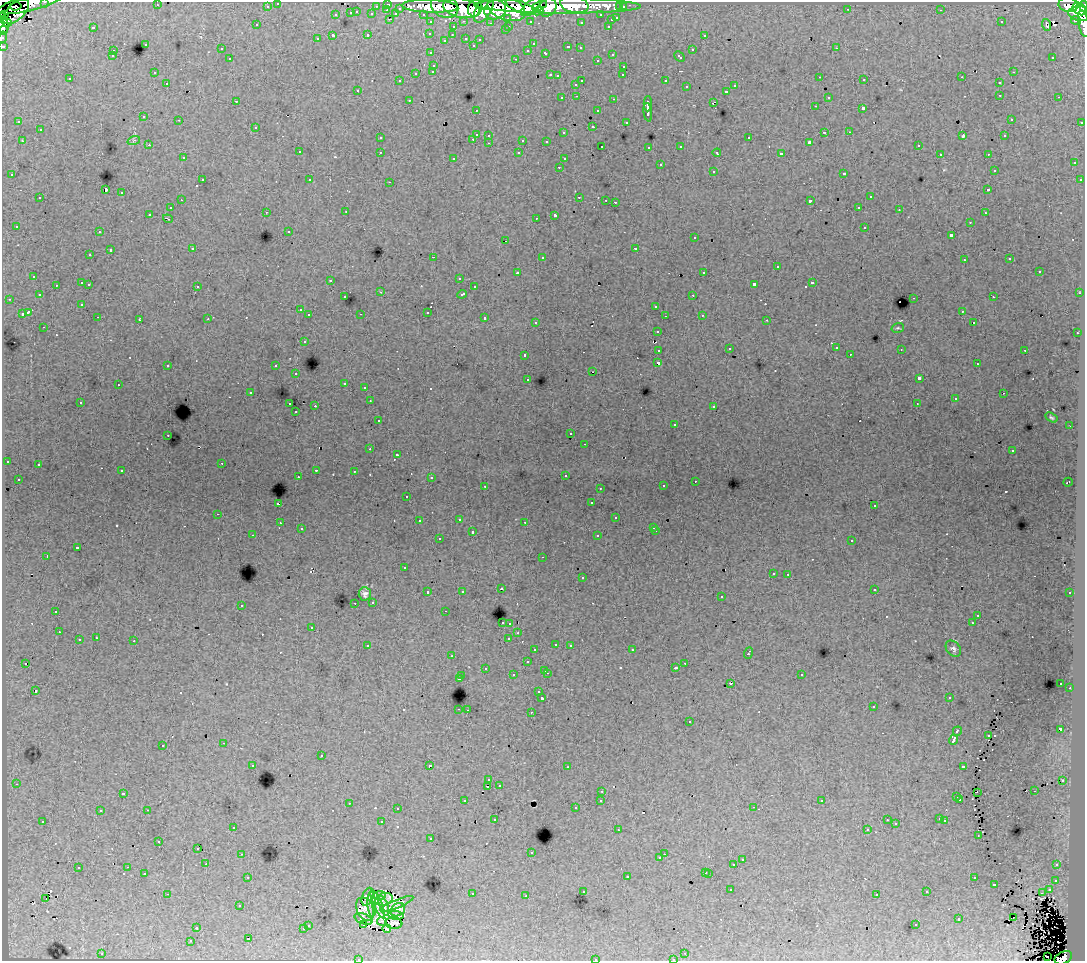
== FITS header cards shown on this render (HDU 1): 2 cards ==
NAXIS1  =                 1083
NAXIS2  =                  959

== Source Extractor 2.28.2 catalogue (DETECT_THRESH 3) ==
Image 1083 x 959 px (HDU 1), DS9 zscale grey, 1 PNG px = 1 image px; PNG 1087 x 963 px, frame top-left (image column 1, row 959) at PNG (2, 2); each listed source drawn as its Kron ellipse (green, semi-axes under 4 px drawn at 4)
Background 154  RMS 1.3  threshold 3.97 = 3 sigma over >= 5 px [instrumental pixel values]
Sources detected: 579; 6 with non-positive FLUX_AUTO (blend fragments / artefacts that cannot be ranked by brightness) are neither listed nor drawn; of the other 573, the 500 brightest by FLUX_AUTO listed and drawn (73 fainter detections omitted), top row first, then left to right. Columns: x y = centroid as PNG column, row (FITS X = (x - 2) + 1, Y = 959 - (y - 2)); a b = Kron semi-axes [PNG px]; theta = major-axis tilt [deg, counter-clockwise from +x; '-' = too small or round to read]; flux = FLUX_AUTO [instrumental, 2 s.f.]
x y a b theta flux
45 2 3 2 - 4500
278 3 3 3 - 3600
29 4 33 7 13 85000
388 4 3 3 - 6000
157 5 3 2 - 140
574 5 14 8 -10 100000
1068 5 10 7 -10 120000
16 6 6 3 8 17000
267 6 3 3 - 2300
376 6 3 2 - 1500
430 6 28 6 -2 240000
445 6 14 11 -23 200000
540 6 8 4 27 79000
558 6 83 8 0 400000
1084 6 5 2 - 83000
521 7 16 5 -22 210000
531 7 12 6 42 110000
548 7 10 8 50 210000
620 7 3 3 - 1600
623 7 3 3 - 3300
400 8 3 3 - 1400
461 8 18 9 -11 290000
475 8 8 7 - 160000
506 8 19 11 -20 340000
484 9 15 7 61 160000
848 9 3 2 - 90
1080 9 7 5 -36 210000
387 10 3 2 - 320
495 10 11 9 20 240000
941 10 3 2 - 140
16 11 16 8 43 95000
538 11 5 4 - 87000
357 12 3 2 - 480
351 13 3 3 - 1100
372 14 3 3 - 1400
396 14 4 3 - 1300
423 14 3 2 - 2700
1080 14 11 7 -7 180000
3 15 2 2 - 2200
336 15 3 3 - 630
601 15 3 3 - 2200
508 18 3 3 - 1600
617 18 3 3 - 810
390 19 3 2 - 550
611 20 3 3 - 480
1076 20 5 3 - 9200
464 21 3 2 - 630
530 21 3 3 - 1700
6 22 5 4 - 100000
431 22 3 3 - 3100
581 22 3 3 - 260
1001 22 3 2 - 120
490 23 4 3 - 120
1084 24 13 5 -79 57000
257 25 3 3 - 180
1046 25 6 3 -71 300
3 26 8 5 -84 70000
509 26 3 2 - 510
608 26 3 3 - 600
93 27 3 3 - 930
453 27 3 3 - 470
3 30 5 4 - 22000
505 30 3 3 - 340
430 33 3 3 - 200
368 35 3 3 - 660
452 35 3 2 - 250
704 35 3 3 - 380
333 36 3 3 - 2000
2 37 6 2 74 4700
466 38 3 3 - 520
317 39 3 3 - 310
444 40 3 3 - 100
480 40 3 3 - 220
145 44 3 3 - 480
533 44 3 3 - 230
473 45 3 3 - 190
3 46 3 3 - 7200
568 47 3 3 - 540
580 48 3 3 - 270
836 48 3 2 - 250
221 49 3 3 - 360
528 50 3 3 - 290
692 50 3 3 - 590
113 51 3 2 - 360
431 53 3 3 - 240
546 53 4 3 - 740
612 54 3 3 - 430
112 56 3 3 - 210
679 57 6 3 -44 640
1053 57 3 2 - 290
230 59 3 3 - 320
516 59 3 2 - 730
597 60 3 3 - 420
434 65 3 3 - 440
624 66 3 3 - 490
433 71 3 3 - 410
1013 72 3 2 - 450
154 73 3 2 - 220
416 73 3 3 - 800
550 75 3 2 - 570
623 75 3 2 - 180
557 76 3 3 - 170
820 77 3 2 - 240
962 77 3 2 - 110
70 79 3 3 - 180
864 80 3 2 - 200
400 81 3 3 - 230
582 81 3 2 - 840
666 81 3 3 - 1200
167 83 3 2 - 310
999 83 3 3 - 420
576 84 3 3 - 440
735 86 3 3 - 460
686 87 3 3 - 410
358 90 3 3 - 340
726 91 3 3 - 650
1000 95 3 2 - 420
577 96 3 2 - 350
828 97 3 3 - 400
1059 97 3 2 - 280
562 98 3 3 - 360
614 99 3 2 - 600
409 100 3 2 - 340
236 101 3 3 - 150
713 102 4 2 - 470
648 104 7 3 89 3400
815 106 3 2 - 230
863 108 3 3 - 2000
476 110 3 2 - 250
598 111 3 3 - 430
648 112 9 3 -81 3300
144 117 3 3 - 430
1011 119 3 3 - 230
179 120 3 2 - 320
19 122 3 3 - 270
626 122 3 3 - 240
1082 122 3 3 - 920
592 126 3 2 - 140
256 127 3 3 - 370
40 130 3 3 - 390
824 132 3 3 - 1100
849 132 3 2 - 210
564 133 3 3 - 340
476 134 3 3 - 1000
489 135 3 3 - 360
963 136 4 3 - 870
1005 136 3 3 - 210
380 138 3 3 - 320
749 138 3 3 - 580
473 139 3 2 - 420
134 140 6 4 19 140
523 140 3 3 - 970
22 141 3 2 - 450
546 141 3 3 - 140
809 142 3 3 - 170
489 143 3 2 - 400
149 145 3 2 - 240
918 145 3 3 - 320
602 146 3 2 - 190
681 146 3 3 - 330
649 147 3 3 - 220
299 152 3 3 - 350
380 152 3 3 - 470
519 153 3 3 - 380
717 153 4 2 - 170
781 154 4 3 - 2500
940 154 3 2 - 200
988 154 3 2 - 310
183 158 3 3 - 260
454 158 3 3 - 220
564 159 3 3 - 240
1074 163 3 3 - 520
660 165 3 3 - 700
559 167 3 2 - 290
994 170 3 3 - 170
713 171 3 3 - 640
844 173 3 3 - 550
12 175 3 3 - 240
202 180 3 2 - 400
310 180 3 3 - 260
1080 180 3 3 - 260
390 182 3 2 - 650
106 190 3 3 - 9400
988 190 3 3 - 410
122 193 3 3 - 670
579 197 3 2 - 510
870 197 3 3 - 630
40 198 3 2 - 300
181 200 3 2 - 260
606 200 3 2 - 160
810 201 3 3 - 1900
615 202 3 2 - 1100
859 207 3 3 - 330
170 208 3 3 - 380
899 210 3 2 - 190
266 212 3 2 - 210
346 212 3 2 - 270
985 213 3 2 - 340
150 214 3 3 - 1500
555 215 4 3 - 2700
536 218 3 2 - 98
168 219 5 3 - 350
970 222 3 3 - 220
16 226 3 3 - 280
865 227 3 3 - 610
289 231 3 2 - 110
99 232 3 2 - 370
951 235 4 3 - 1600
695 238 3 3 - 340
506 241 3 2 - 420
193 248 3 3 - 150
635 248 3 3 - 590
110 250 3 3 - 960
90 255 3 3 - 330
433 257 3 2 - 1000
542 257 3 3 - 600
1010 259 3 3 - 250
964 260 3 3 - 280
777 267 3 3 - 990
1039 271 3 3 - 840
704 272 3 3 - 660
517 273 3 3 - 140
34 276 3 3 - 300
459 278 3 3 - 250
330 280 3 3 - 190
82 283 3 3 - 990
812 283 3 3 - 840
89 284 3 3 - 390
754 284 4 3 - 2300
56 285 3 3 - 350
197 286 3 3 - 360
474 287 3 3 - 420
381 292 3 3 - 100
1079 293 3 3 - 130
462 294 5 3 - 750
39 295 3 3 - 170
693 295 3 2 - 350
345 297 3 3 - 270
993 297 3 2 - 330
914 298 3 2 - 640
9 299 3 2 - 320
82 304 3 3 - 190
656 306 3 3 - 380
300 310 3 3 - 330
962 311 3 3 - 250
28 312 4 3 - 2000
427 312 3 3 - 1000
22 314 3 3 - 1000
361 314 3 2 - 110
309 315 3 3 - 390
702 315 3 3 - 370
665 316 2 2 - 110
98 317 3 2 - 250
485 318 3 3 - 840
139 319 4 3 - 140
208 319 3 3 - 150
767 320 3 2 - 240
536 322 3 3 - 330
974 323 3 3 - 190
44 327 3 2 - 260
898 328 6 4 17 140
657 331 3 3 - 400
1077 333 3 2 - 470
304 341 3 3 - 480
836 348 3 3 - 400
729 349 3 2 - 100
901 349 2 2 - 95
659 350 4 3 - 1400
1025 350 3 2 - 710
850 354 3 2 - 180
525 355 3 3 - 470
658 363 4 3 - 2700
977 364 3 2 - 180
168 365 3 3 - 520
276 366 3 3 - 450
593 372 3 2 - 450
296 374 3 2 - 300
919 378 4 3 - 3500
528 379 3 3 - 260
345 383 3 3 - 250
118 385 3 2 - 300
365 388 3 3 - 170
250 392 3 2 - 110
1003 393 2 2 - 140
955 399 3 3 - 210
370 401 3 2 - 240
80 402 3 2 - 270
290 404 3 2 - 540
917 404 3 2 - 97
315 406 2 2 - 880
714 406 3 3 - 280
296 412 3 2 - 200
1051 418 7 4 -31 160
378 421 3 3 - 300
675 424 3 3 - 180
1070 426 3 2 - 89
571 434 3 3 - 250
168 435 3 2 - 330
585 444 3 2 - 210
370 449 3 2 - 170
1012 451 3 3 - 290
397 455 3 2 - 94
7 461 3 3 - 300
222 463 3 2 - 270
38 464 3 3 - 300
316 470 3 2 - 550
122 471 3 3 - 490
354 471 3 3 - 200
565 475 3 3 - 310
298 477 2 2 - 230
431 477 3 3 - 220
18 479 3 3 - 230
695 481 3 2 - 180
1068 482 5 2 - 99
485 486 3 2 - 440
663 486 3 3 - 370
600 488 3 2 - 210
407 496 3 3 - 230
591 503 3 3 - 340
278 504 3 3 - 1300
874 506 3 3 - 280
218 514 3 2 - 340
616 518 3 3 - 520
459 519 3 2 - 490
419 521 3 3 - 220
525 522 3 2 - 210
280 523 3 3 - 390
654 527 3 3 - 240
301 529 3 3 - 200
656 531 3 2 - 350
472 532 3 3 - 810
253 535 3 2 - 150
598 536 3 3 - 460
439 539 3 3 - 340
852 540 3 3 - 380
77 548 4 3 - 1300
47 556 3 2 - 830
543 557 3 2 - 160
404 568 3 3 - 220
773 573 3 3 - 330
788 574 3 2 - 370
582 578 3 3 - 560
501 589 3 3 - 340
874 589 3 3 - 360
462 591 3 3 - 290
428 592 3 3 - 680
1070 593 3 3 - 430
365 594 7 6 - 370
721 597 3 3 - 250
373 602 3 3 - 380
355 603 3 2 - 320
241 605 3 3 - 490
56 611 3 2 - 420
445 611 3 2 - 210
978 615 3 2 - 170
502 623 3 2 - 140
510 623 3 3 - 360
972 623 3 2 - 130
312 627 3 3 - 480
59 632 3 2 - 310
518 633 3 3 - 320
96 638 3 3 - 400
509 638 4 3 - 960
79 640 3 3 - 750
134 641 3 3 - 980
556 644 3 3 - 520
570 645 3 3 - 360
368 646 4 3 - 460
953 649 9 6 -50 270
535 650 3 3 - 300
632 650 3 2 - 400
748 653 5 3 - 1100
452 656 3 3 - 160
527 662 3 3 - 550
25 663 3 2 - 91
685 663 3 2 - 360
485 668 3 3 - 380
676 668 3 3 - 280
545 670 3 2 - 480
547 673 3 2 - 640
801 674 3 3 - 440
513 675 3 3 - 530
462 676 3 2 - 380
459 679 3 3 - 1500
1061 683 2 2 - 120
731 684 3 3 - 310
1070 688 3 2 - 340
36 691 3 3 - 220
539 692 3 3 - 320
542 698 3 3 - 2300
949 698 3 3 - 240
873 707 3 2 - 290
459 709 3 2 - 500
467 710 2 2 - 340
531 712 3 2 - 370
690 722 3 3 - 440
1060 729 4 3 - 2800
957 731 5 3 - 1200
988 735 2 2 - 95
954 740 5 3 - 4400
224 743 3 2 - 310
163 745 3 3 - 410
321 756 3 3 - 740
253 765 3 2 - 190
429 766 4 3 - 3300
963 766 4 3 - 950
567 767 3 2 - 260
489 780 3 3 - 240
1063 780 3 3 - 130
16 784 3 2 - 280
499 785 3 3 - 270
488 786 3 2 - 390
602 791 3 2 - 350
1034 791 3 2 - 320
977 792 3 2 - 93
123 793 3 3 - 300
957 797 3 3 - 390
960 799 3 3 - 240
601 800 3 3 - 500
465 801 3 3 - 330
822 801 3 3 - 140
349 803 3 2 - 480
753 807 3 2 - 350
576 808 3 3 - 260
397 809 3 2 - 210
147 810 3 2 - 640
100 811 3 3 - 260
495 819 3 3 - 240
940 819 3 3 - 160
887 820 3 2 - 190
43 821 3 3 - 250
945 821 3 3 - 490
382 822 3 3 - 1000
896 824 3 3 - 98
233 827 3 3 - 350
867 829 3 3 - 130
618 830 3 2 - 350
978 835 3 2 - 97
431 838 3 3 - 280
159 842 3 3 - 170
198 848 3 2 - 120
531 853 3 2 - 150
242 854 3 2 - 360
664 854 2 2 - 330
660 858 3 3 - 290
742 860 3 3 - 410
206 864 2 2 - 240
734 865 3 3 - 1400
1057 865 4 3 - 320
128 867 3 2 - 410
78 868 3 3 - 530
706 872 3 3 - 530
144 873 3 3 - 450
709 873 3 3 - 530
627 876 3 3 - 570
248 877 3 2 - 370
974 878 3 3 - 490
1056 880 3 3 - 410
994 884 3 3 - 1100
731 890 3 2 - 210
1049 890 3 3 - 470
583 891 3 3 - 360
927 892 3 3 - 320
1043 893 3 2 - 110
167 894 3 2 - 1200
472 894 3 3 - 540
877 894 3 3 - 210
379 895 6 4 3 460
526 896 3 2 - 230
367 897 9 5 71 390
46 899 3 2 - 250
384 899 9 6 20 450
372 904 13 4 -86 550
378 904 15 4 -66 540
397 904 18 4 22 450
239 906 3 3 - 140
384 906 10 3 -70 360
365 909 12 8 -65 490
398 910 8 6 32 150
396 915 7 3 -8 98
1013 918 2 2 - 120
363 919 9 5 -21 160
959 919 3 3 - 740
382 921 5 2 - 310
394 923 9 5 -7 160
308 925 3 3 - 480
364 925 3 2 - 240
916 925 3 3 - 310
197 928 3 2 - 150
303 929 3 3 - 520
387 929 4 3 - 150
248 939 3 3 - 1400
190 941 3 3 - 180
685 953 3 2 - 250
102 954 3 2 - 720
1047 956 2 2 - 380
1063 958 9 6 26 130000
359 959 3 2 - 140
595 959 3 3 - 570
673 959 3 2 - 160
At the frame edge (FLAGS 8, measured only in part): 14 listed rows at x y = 45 2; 278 3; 29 4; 1084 6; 3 15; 1084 24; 3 26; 3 30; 2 37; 3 46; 1063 958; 359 959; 595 959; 673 959
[73 fainter detections neither listed nor drawn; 6 non-positive-flux detections neither listed nor drawn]